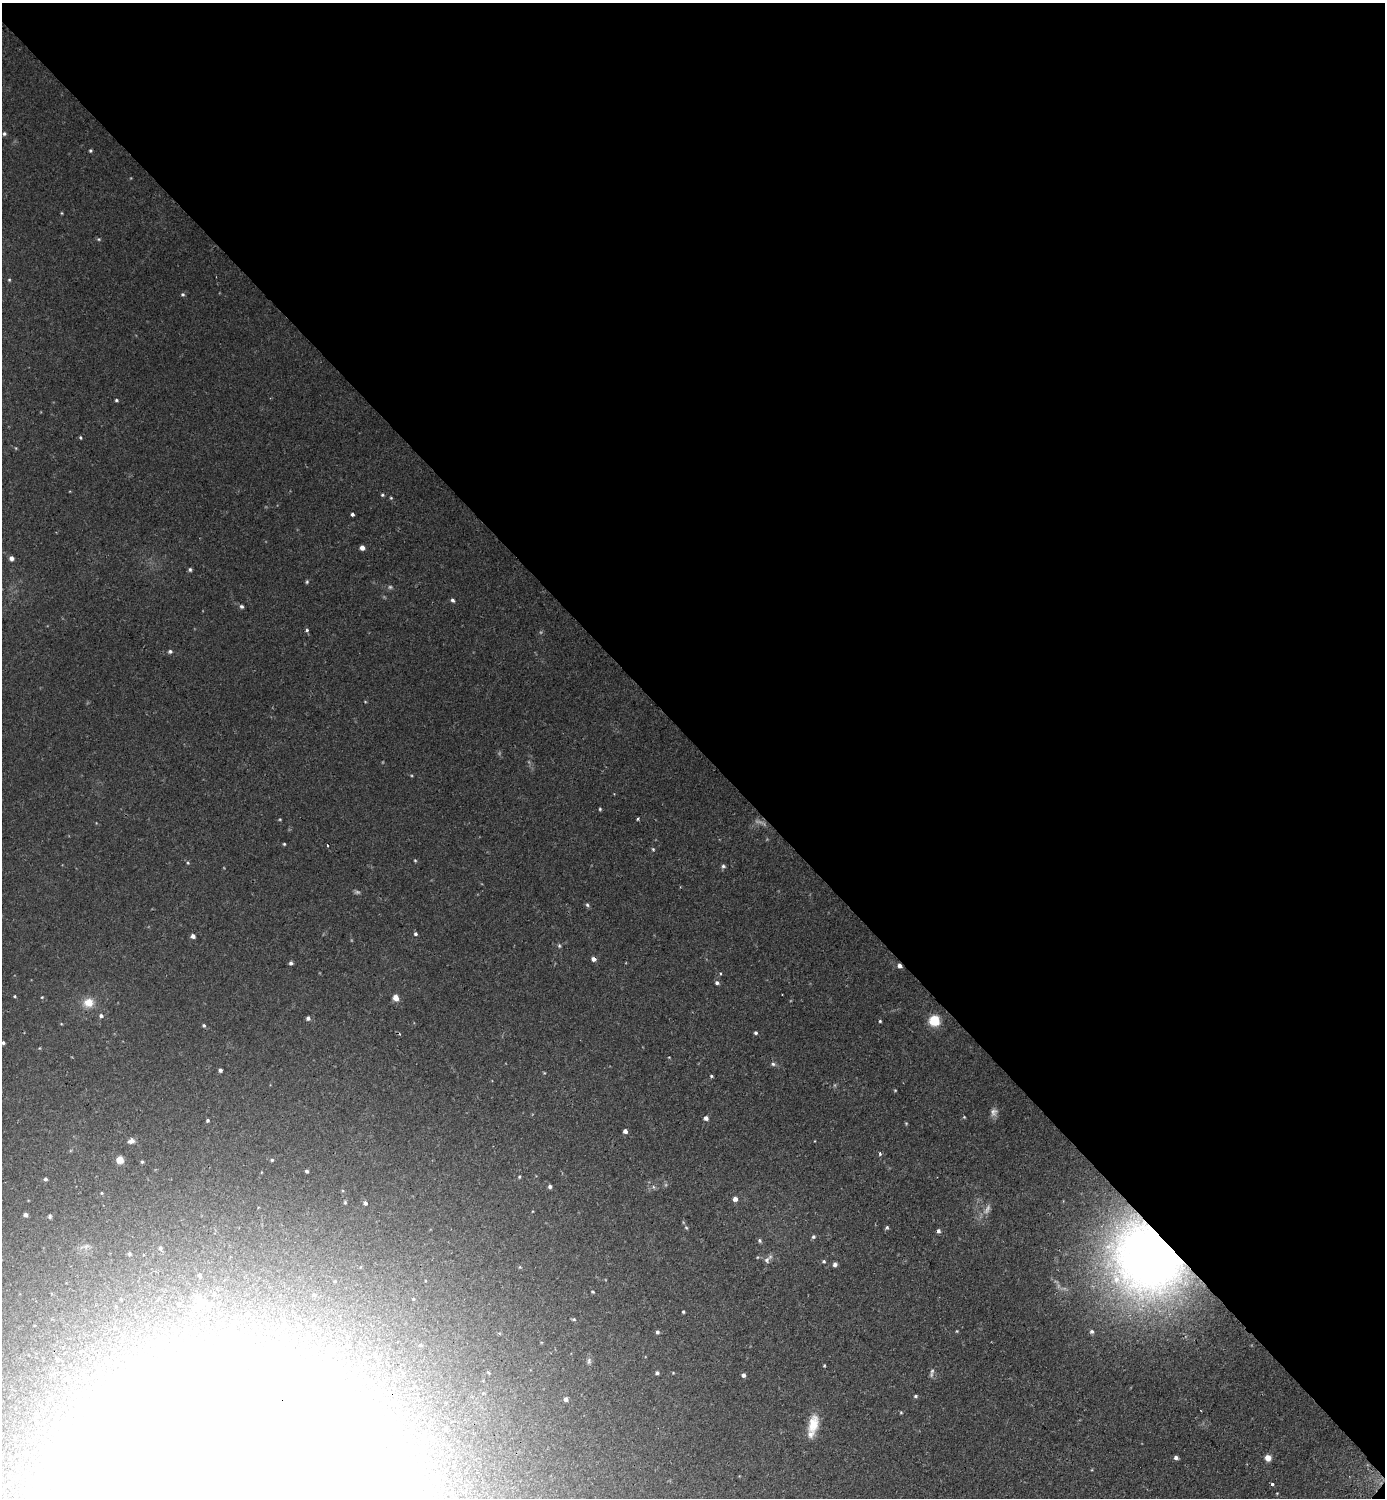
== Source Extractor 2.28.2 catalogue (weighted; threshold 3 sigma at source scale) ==
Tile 3 of 4 x 4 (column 3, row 1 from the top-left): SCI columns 2942-4324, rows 4507-6002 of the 6036 x 6033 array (HDU 1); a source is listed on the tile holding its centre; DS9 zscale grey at full resolution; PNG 1387 x 1500 px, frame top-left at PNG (2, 3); no overlay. Shown black and unused: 50% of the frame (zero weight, under 2 of 3 exposures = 3% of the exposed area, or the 3 px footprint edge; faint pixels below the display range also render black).
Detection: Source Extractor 2.28.2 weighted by HDU 2 'WHT'; one run over the whole footprint, this tile lists its part. Background 0.0442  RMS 0.0047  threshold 0.021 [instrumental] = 3 sigma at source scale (4.5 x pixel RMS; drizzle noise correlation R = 1.50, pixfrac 1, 0.05/0.05 arcsec/px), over >= 5 px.
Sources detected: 133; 7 too faint to see at this stretch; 12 inside a brighter object's white glare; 1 cosmic-ray / hot-pixel residue — not listed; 2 inside a brighter listed object's ellipse — not listed separately; the other 111 listed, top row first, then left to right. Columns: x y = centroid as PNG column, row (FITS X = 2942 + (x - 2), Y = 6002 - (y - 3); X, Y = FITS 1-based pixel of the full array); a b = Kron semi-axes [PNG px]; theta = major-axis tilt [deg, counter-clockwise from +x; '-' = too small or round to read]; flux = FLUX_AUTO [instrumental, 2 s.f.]
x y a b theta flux
4 134 5 5 - 0.86
90 151 4 4 - 0.6
62 213 5 3 - 0.39
99 239 5 5 - 0.57
9 280 4 4 - 0.43
183 294 5 5 - 0.73
116 400 4 3 - 0.6
80 437 4 3 - 0.48
16 448 5 3 - 0.37
382 495 5 4 - 0.61
391 498 4 4 - 0.45
352 514 3 3 - 0.89
362 548 5 4 - 2
11 558 5 5 - 1.7
190 570 6 4 -88 0.77
307 582 6 4 70 0.61
452 600 5 4 - 1
241 606 5 4 - 0.96
307 630 5 4 - 0.81
170 651 6 5 - 0.95
600 809 4 3 - 0.5
280 819 4 3 - 0.41
638 819 3 3 - 0.68
284 844 3 3 - 0.51
653 849 4 4 - 0.59
415 860 4 4 - 0.47
188 863 5 4 - 0.48
723 866 6 5 - 1
587 905 6 4 -66 0.83
415 934 5 5 - 0.87
193 936 5 4 - 1.8
559 946 6 4 -70 0.69
594 959 5 5 - 1.8
291 963 4 4 - 1.1
900 966 5 4 - 2
720 973 4 3 - 0.43
717 983 5 5 - 1.1
15 996 4 3 - 0.48
42 997 4 3 - 0.38
396 998 6 5 - 4.2
88 1003 14 12 9 6.4
101 1016 6 5 - 1.2
308 1018 5 5 - 1.3
934 1020 7 7 - 18
880 1021 3 3 - 0.52
204 1025 5 5 - 0.76
756 1033 4 4 - 0.79
3 1043 4 4 - 0.93
773 1064 7 5 -2 0.94
220 1070 4 4 - 1.1
711 1076 4 4 - 0.57
895 1090 5 3 - 0.39
964 1117 4 3 - 0.4
706 1118 5 5 - 1.6
207 1120 4 4 - 0.71
906 1123 5 3 - 0.39
625 1131 4 4 - 1.9
131 1141 8 6 17 1.9
880 1154 5 4 - 0.75
120 1160 5 5 - 6.3
272 1160 5 4 - 0.64
142 1162 4 3 - 0.6
307 1171 4 3 - 0.87
519 1177 4 3 - 0.54
45 1179 4 4 - 0.97
550 1186 4 4 - 1.2
101 1193 4 3 - 0.41
735 1199 5 5 - 2
365 1203 4 4 - 1.2
26 1215 4 4 - 1.4
50 1217 5 5 - 0.76
887 1227 5 4 - 0.69
686 1228 6 4 -30 0.56
938 1231 4 4 - 1.3
813 1237 6 5 - 0.93
760 1240 5 5 - 0.8
160 1248 6 5 - 0.97
129 1254 4 4 - 0.72
1146 1259 72 62 -51 330
767 1260 9 7 71 1.6
824 1261 5 5 - 0.73
835 1264 5 4 - 1.6
520 1267 5 4 - 0.5
200 1275 5 4 - 0.99
593 1292 4 3 - 0.53
314 1295 5 5 - 0.72
413 1299 4 4 - 0.41
201 1302 17 15 -76 6.6
683 1312 3 3 - 0.57
574 1319 6 4 -3 0.62
233 1330 8 7 - 1.8
957 1331 4 4 - 0.39
1092 1331 6 6 - 1.1
657 1332 5 5 - 0.91
308 1334 4 4 - 0.57
421 1345 6 5 - 0.77
589 1361 10 6 83 1.2
824 1365 3 3 - 0.43
657 1373 4 4 - 0.91
122 1375 6 5 - 0.82
743 1375 5 4 - 1.4
68 1379 7 5 21 0.96
916 1396 5 4 - 0.75
566 1399 4 4 - 1.8
901 1412 4 4 - 0.47
813 1424 23 12 78 8.5
446 1429 3 3 - 0.97
432 1437 6 5 - 0.91
1176 1457 5 4 - 1.5
1268 1458 6 5 - 3.9
1272 1484 3 3 - 1.5
Overlapping masked pixels (flux is a lower limit): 2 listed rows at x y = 900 966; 1146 1259